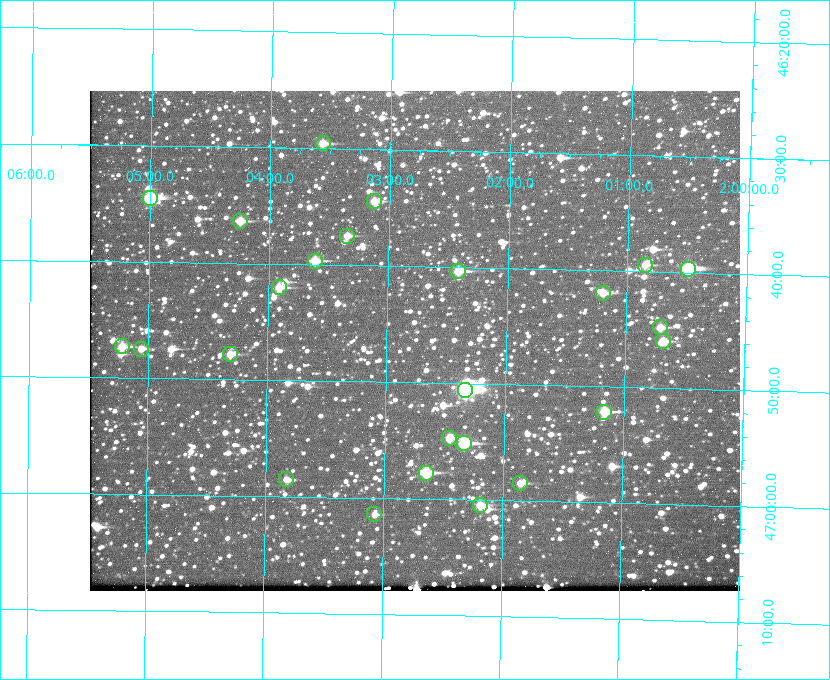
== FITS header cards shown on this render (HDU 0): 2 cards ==
NAXIS1  =                  650 / Width of table row in bytes
NAXIS2  =                  500 / Number of rows in table

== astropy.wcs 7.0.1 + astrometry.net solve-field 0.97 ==
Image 650 x 500 px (HDU 0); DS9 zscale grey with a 90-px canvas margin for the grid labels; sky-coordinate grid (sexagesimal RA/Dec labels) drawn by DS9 from the SOLVED WCS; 25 Tycho-2 reference stars matched to detected sources circled (green)
Header WCS: none
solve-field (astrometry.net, Tycho-2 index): SOLVED blind (the file carries no WCS)
Solved WCS: RA---TAN-SIP/DEC--TAN-SIP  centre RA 02:02:46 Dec +46:46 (30.69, +46.77 deg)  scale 5.17 arcsec/px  FOV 56.0' x 43.0'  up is +179 deg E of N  parity flipped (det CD > 0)
(file carries no celestial WCS; the grid is the blind solution)
Tycho-2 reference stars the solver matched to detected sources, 25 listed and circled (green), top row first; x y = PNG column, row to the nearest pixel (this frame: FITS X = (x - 90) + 1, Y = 500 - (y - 91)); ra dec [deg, ICRS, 3 dp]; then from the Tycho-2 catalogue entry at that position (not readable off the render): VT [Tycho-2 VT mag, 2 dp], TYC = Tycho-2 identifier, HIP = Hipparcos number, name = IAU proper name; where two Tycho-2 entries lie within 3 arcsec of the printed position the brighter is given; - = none
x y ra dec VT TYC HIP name
323 143 30.892 +46.493 10.70 3280-490-1 - -
150 198 31.250 +46.575 8.43 3281-919-1 - -
374 201 30.782 +46.574 10.16 3280-645-1 - -
240 221 31.061 +46.606 9.99 3281-582-1 - -
347 236 30.837 +46.625 10.69 3280-1254-1 - -
315 261 30.904 +46.661 9.60 3280-781-1 - -
645 265 30.213 +46.657 10.42 3280-803-1 - -
688 269 30.124 +46.661 9.43 3280-672-1 - -
458 271 30.604 +46.672 9.47 3280-908-1 - -
279 287 30.978 +46.700 9.85 3281-909-1 - -
603 293 30.300 +46.699 10.25 3280-1695-1 - -
660 327 30.179 +46.746 10.21 3280-486-1 - -
663 341 30.172 +46.766 10.54 3280-993-1 - -
122 346 31.305 +46.788 10.64 3281-663-1 - -
141 349 31.264 +46.791 10.76 3281-86-1 - -
230 354 31.078 +46.798 10.61 3281-114-1 - -
465 390 30.583 +46.843 7.07 3280-746-1 9508 -
604 412 30.291 +46.869 9.33 3280-1647-1 - -
449 438 30.615 +46.912 10.08 3284-203-1 - -
464 443 30.584 +46.919 9.47 3284-629-1 - -
426 473 30.663 +46.962 9.31 3284-347-1 - -
286 479 30.956 +46.975 11.27 3285-185-1 - -
520 483 30.464 +46.975 10.61 3284-511-1 - -
480 505 30.548 +47.007 10.42 3284-727-1 - -
374 514 30.769 +47.024 11.20 3284-681-1 - -